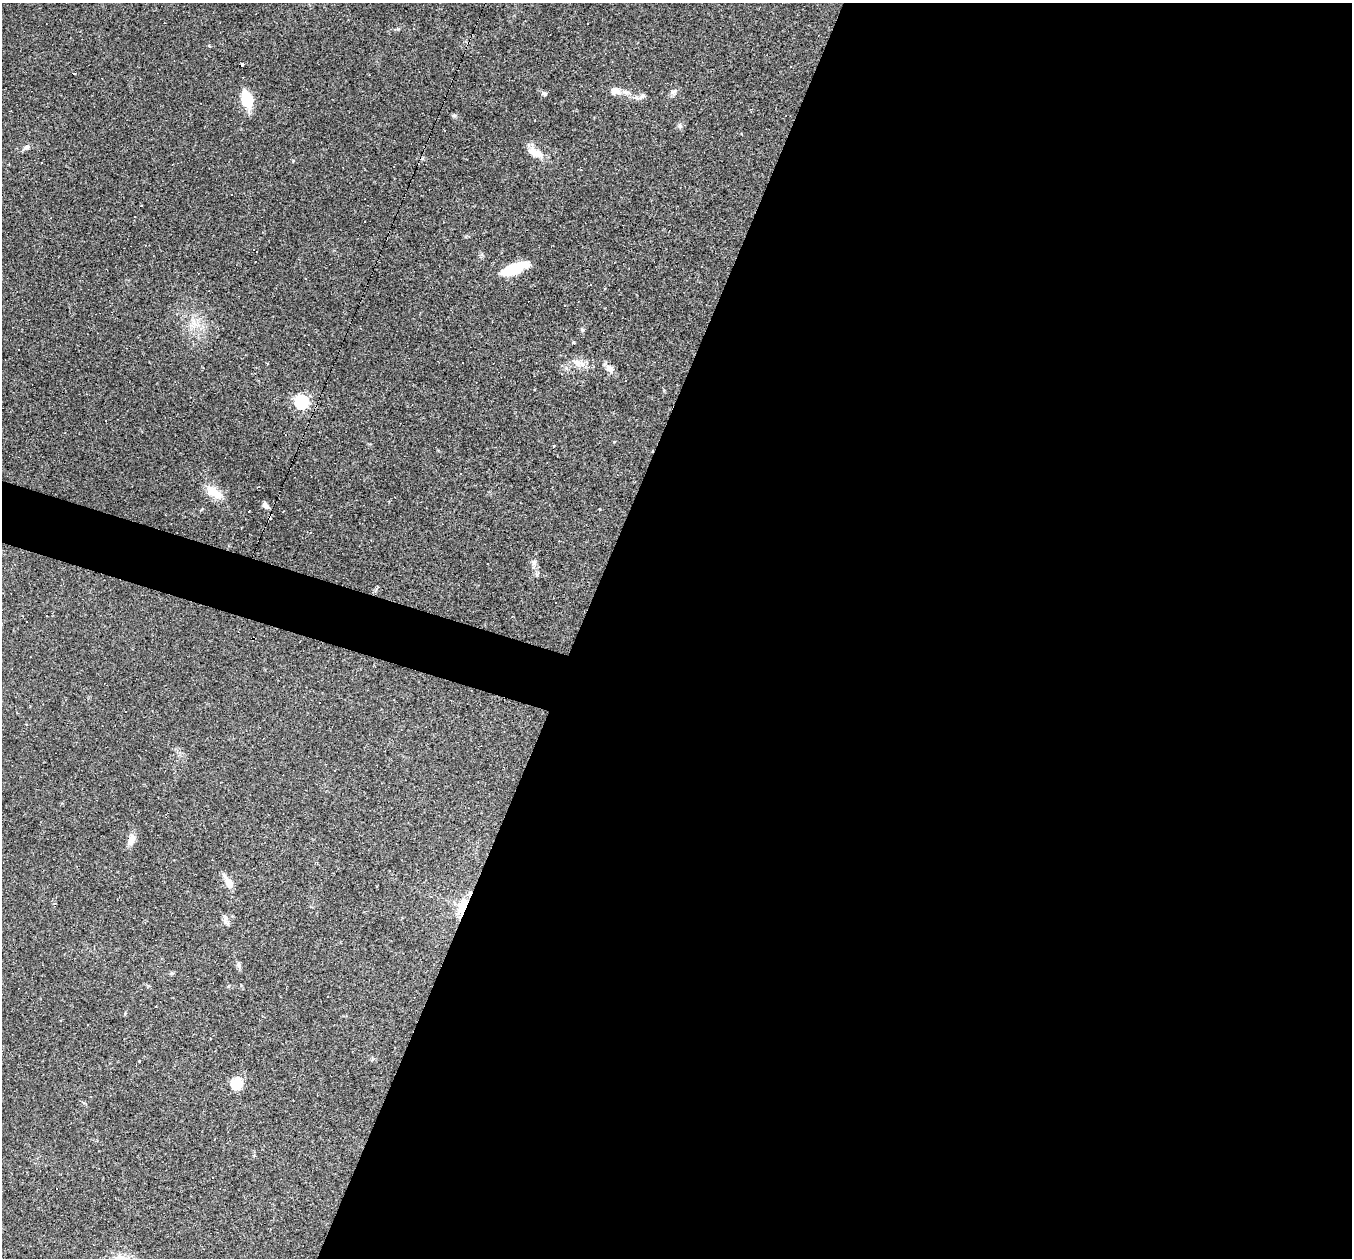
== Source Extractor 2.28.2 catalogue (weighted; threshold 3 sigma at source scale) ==
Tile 12 of 4 x 4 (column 4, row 3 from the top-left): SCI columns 4050-5399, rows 1518-2773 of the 5399 x 5416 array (HDU 1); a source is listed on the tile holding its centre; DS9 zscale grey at full resolution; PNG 1354 x 1260 px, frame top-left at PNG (2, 3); no overlay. Shown black and unused: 59% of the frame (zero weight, under 2 of 3 exposures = <1% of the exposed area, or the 3 px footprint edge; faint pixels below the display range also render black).
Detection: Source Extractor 2.28.2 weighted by HDU 2 'WHT'; one run over the whole footprint, this tile lists its part. Background 0.0351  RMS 0.0048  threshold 0.0214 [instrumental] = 3 sigma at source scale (4.5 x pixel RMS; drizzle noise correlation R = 1.50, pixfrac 1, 0.05/0.05 arcsec/px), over >= 5 px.
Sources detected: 55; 21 cosmic-ray / hot-pixel residue — not listed; the other 34 listed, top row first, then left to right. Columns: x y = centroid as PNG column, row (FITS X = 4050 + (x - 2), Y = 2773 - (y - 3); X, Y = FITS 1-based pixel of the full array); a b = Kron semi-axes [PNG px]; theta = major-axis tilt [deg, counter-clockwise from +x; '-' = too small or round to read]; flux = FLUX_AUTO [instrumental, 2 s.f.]
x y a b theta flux
242 64 4 3 - 0.78
74 74 3 2 - 0.61
615 91 14 11 -10 3.7
674 92 9 4 9 1
544 94 7 5 -14 1.1
643 96 7 4 -18 0.93
247 99 18 11 -75 12
680 126 5 5 - 0.94
26 147 9 7 25 1.5
535 152 23 10 -32 5.2
514 269 28 9 22 15
564 305 3 2 - 0.26
582 330 6 5 - 0.7
573 343 3 3 - 1.2
19 349 3 2 - 0.53
577 363 13 8 -39 3.7
610 368 11 8 -45 3
302 402 6 6 - 87
65 433 3 2 - 0.35
554 446 3 3 - 0.62
214 492 24 11 -33 7.6
265 505 9 6 -53 2
249 511 2 2 - 0.47
534 562 6 6 - 1.1
319 703 3 3 - 7.7
334 770 3 2 - 0.46
131 839 14 8 72 3.9
229 883 14 8 -62 4.2
462 905 24 12 76 8.9
225 919 14 6 -78 1.7
239 965 7 4 -71 0.98
61 1020 4 2 - 0.35
237 1084 6 5 - 39
56 1188 3 3 - 2.4
Overlapping masked pixels (flux is a lower limit): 1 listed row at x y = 462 905
Unlisted compact peaks at least as high as the median listed source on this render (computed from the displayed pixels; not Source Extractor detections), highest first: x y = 454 115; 398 29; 293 161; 614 442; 537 575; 139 1061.